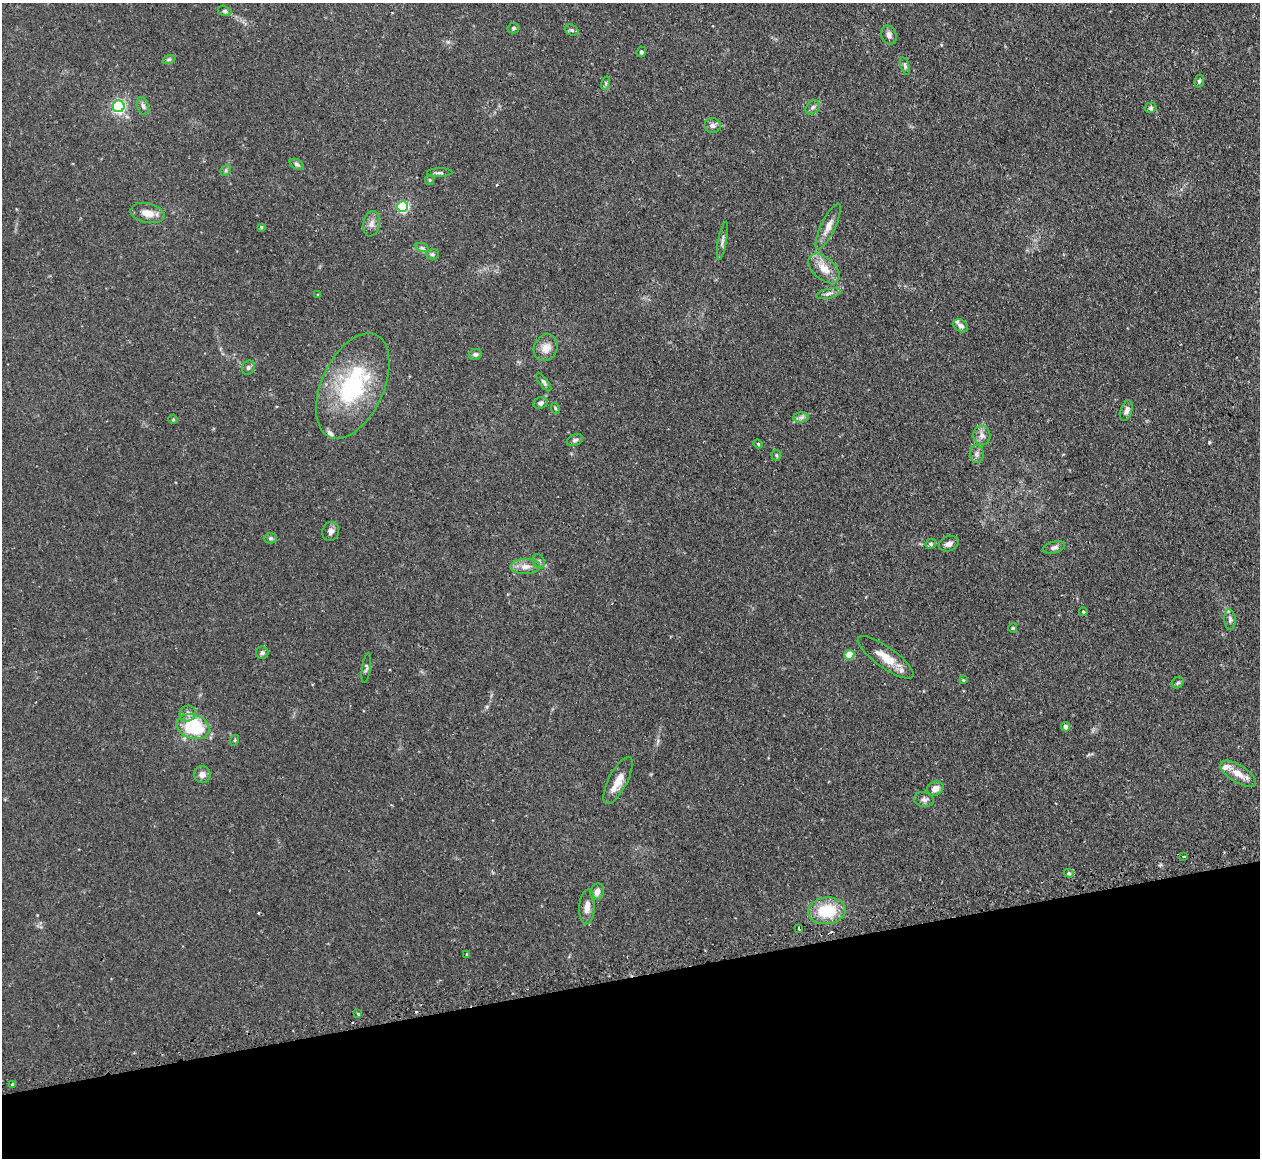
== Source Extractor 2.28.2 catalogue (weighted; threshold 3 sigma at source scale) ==
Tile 14 of 4 x 4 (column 2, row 4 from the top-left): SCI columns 1293-2550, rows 164-1319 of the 5098 x 5072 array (HDU 1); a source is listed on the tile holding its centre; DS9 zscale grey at full resolution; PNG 1262 x 1160 px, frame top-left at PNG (2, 3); each listed source drawn as its Kron ellipse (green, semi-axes under 4 px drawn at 4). Shown black and unused: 16% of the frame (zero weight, under 2 of 3 exposures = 4% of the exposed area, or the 3 px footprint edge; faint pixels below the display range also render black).
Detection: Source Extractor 2.28.2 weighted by HDU 2 'WHT'; one run over the whole footprint, this tile lists its part. Background 0.105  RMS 0.0067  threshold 0.0304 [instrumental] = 3 sigma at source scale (4.5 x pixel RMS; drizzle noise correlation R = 1.50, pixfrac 1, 0.05/0.05 arcsec/px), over >= 5 px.
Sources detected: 87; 3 cosmic-ray / hot-pixel residue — neither listed nor drawn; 5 inside a brighter listed object's ellipse — not listed separately; the other 79 listed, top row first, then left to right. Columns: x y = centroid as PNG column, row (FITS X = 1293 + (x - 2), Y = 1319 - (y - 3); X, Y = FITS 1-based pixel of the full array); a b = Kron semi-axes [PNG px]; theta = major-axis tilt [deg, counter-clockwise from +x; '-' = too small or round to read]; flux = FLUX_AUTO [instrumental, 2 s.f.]
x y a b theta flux
225 11 7 5 -16 1.4
513 28 6 5 - 1.2
571 30 7 5 -21 1.4
889 35 10 7 -68 2.6
641 52 5 4 - 1.2
169 59 7 4 18 1.2
905 66 9 4 -73 1.3
1199 81 6 4 77 1.2
606 83 7 4 73 0.98
119 106 6 6 - 120
143 106 9 5 -75 2.1
813 107 8 6 46 1.8
1151 108 6 5 - 1.1
713 126 8 7 - 2.3
297 164 7 5 -31 1.4
226 170 6 4 48 1
440 173 12 4 1 1.7
430 180 5 4 - 0.78
403 207 5 5 - 76
147 213 17 10 -12 7.1
371 224 13 8 78 3.6
828 226 25 7 64 6
261 227 4 3 - 0.75
722 241 19 3 79 2.2
422 248 7 4 -19 1.2
432 254 6 5 - 1.3
824 269 18 11 -42 9.4
318 294 3 3 - 0.93
828 294 12 5 13 2.3
961 326 8 6 -34 2.1
546 348 14 11 63 6.2
475 354 6 5 - 1.9
248 368 7 6 - 1.5
544 382 11 4 -52 1.6
353 386 56 31 65 68
541 403 7 5 24 1.6
555 408 5 3 - 0.66
1126 411 10 6 70 2.6
801 417 8 5 1 1.9
173 419 4 4 - 0.73
982 435 10 8 -78 3.5
575 440 8 5 23 1.6
758 444 4 4 - 0.7
977 454 8 7 - 2.2
776 455 5 5 - 0.91
331 531 9 8 - 2.8
270 538 6 5 - 1.2
931 544 5 5 - 1.1
949 544 10 7 21 2.9
1054 547 11 5 15 2.4
539 561 7 5 -69 1.6
525 566 15 7 3 5.2
1083 612 4 4 - 0.8
1230 620 10 5 -86 2
1013 628 5 4 - 0.79
262 653 6 6 - 1.5
849 655 5 4 - 15
886 657 33 10 -36 12
366 668 15 4 81 1.5
963 680 4 4 - 0.58
1178 683 6 5 - 1.2
188 714 8 7 - 2.8
193 727 16 12 -18 40
1065 727 4 4 - 2.6
235 740 5 3 - 0.6
202 774 8 8 - 3.8
1238 774 20 8 -32 7.6
618 780 26 9 63 8.6
935 788 8 6 25 4.6
924 799 10 7 -10 2.5
1184 857 3 3 - 1.1
1069 873 5 4 - 0.98
597 892 8 6 71 3.8
587 907 17 8 86 5.2
827 911 19 13 5 26
798 928 3 3 - 2.9
467 954 4 3 - 0.69
358 1013 3 3 - 2.6
12 1085 3 3 - 3.6